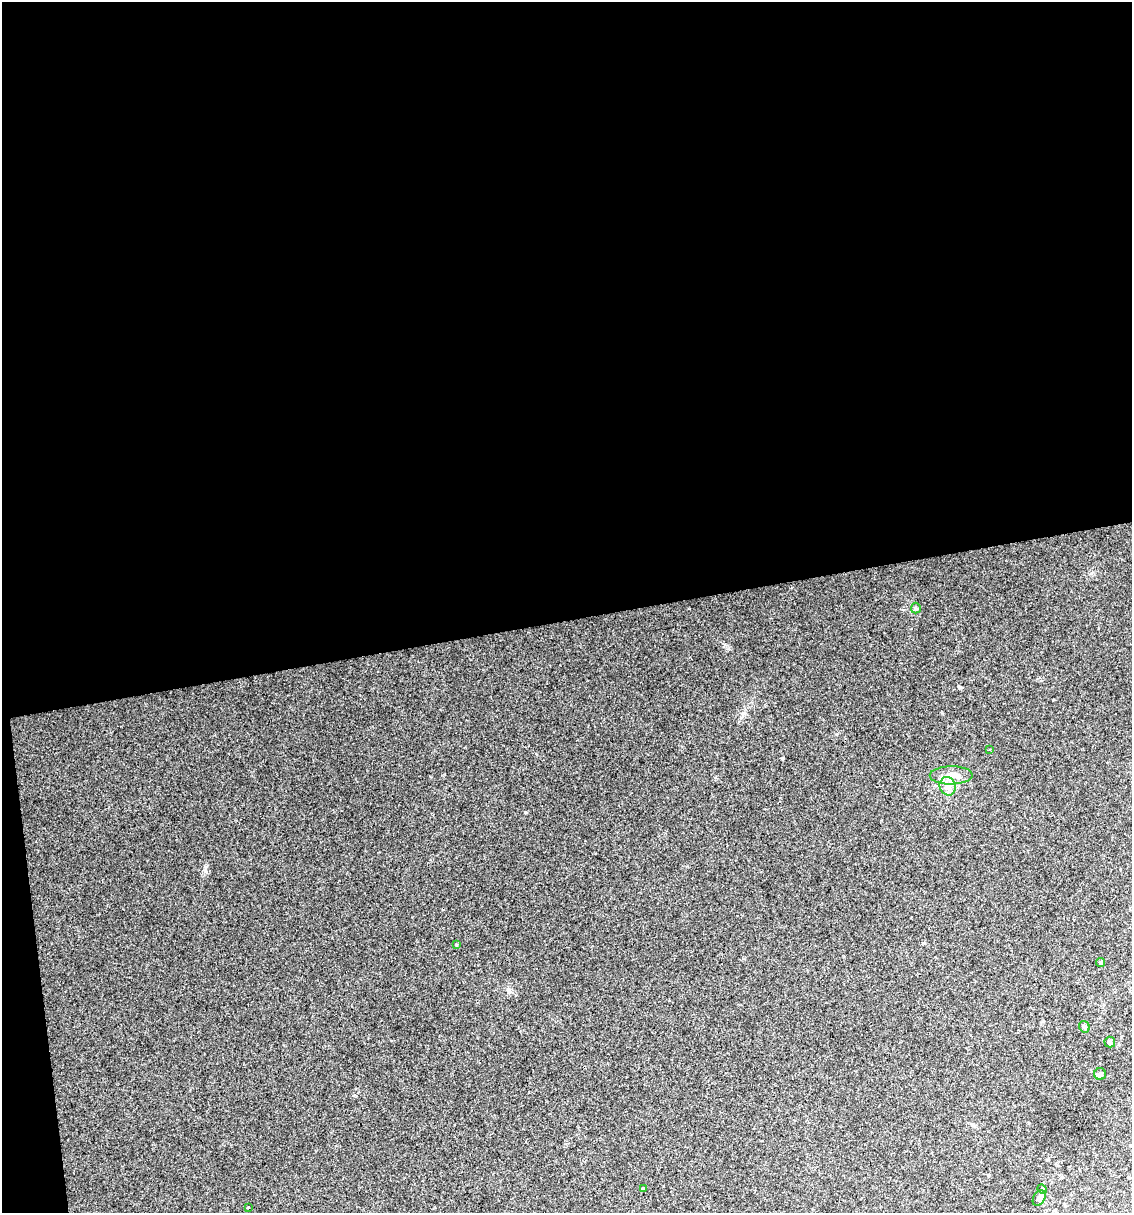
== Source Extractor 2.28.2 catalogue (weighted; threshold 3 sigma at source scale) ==
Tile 1 of 4 x 4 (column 1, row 1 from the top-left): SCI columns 25-1154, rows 3635-4845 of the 4616 x 4845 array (HDU 1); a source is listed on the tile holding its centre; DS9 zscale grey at full resolution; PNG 1134 x 1215 px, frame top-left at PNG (2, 2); each listed source drawn as its Kron ellipse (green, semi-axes under 4 px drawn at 4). Shown black and unused: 52% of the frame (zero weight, under 2 of 3 exposures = <1% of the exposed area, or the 3 px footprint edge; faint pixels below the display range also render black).
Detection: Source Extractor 2.28.2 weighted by HDU 2 'WHT'; one run over the whole footprint, this tile lists its part. Background 0.0617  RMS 0.0076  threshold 0.0344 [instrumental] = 3 sigma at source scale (4.5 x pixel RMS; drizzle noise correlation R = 1.50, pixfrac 1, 0.0396/0.0396 arcsec/px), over >= 5 px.
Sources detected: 15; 2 cosmic-ray / hot-pixel residue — neither listed nor drawn; the other 13 listed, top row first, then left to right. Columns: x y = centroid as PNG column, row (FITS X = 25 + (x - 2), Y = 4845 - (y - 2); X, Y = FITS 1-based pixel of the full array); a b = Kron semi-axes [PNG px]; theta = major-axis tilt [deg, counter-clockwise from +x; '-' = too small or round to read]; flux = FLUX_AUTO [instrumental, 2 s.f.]
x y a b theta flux
916 608 5 5 - 1.2
989 750 3 2 - 0.58
951 775 21 9 1 9.6
948 786 9 8 - 4.7
456 945 3 3 - 0.59
1100 963 4 4 - 1.1
1084 1027 6 5 - 1.8
1110 1042 5 5 - 2.1
1100 1074 6 6 - 1.6
643 1188 3 3 - 1.9
1042 1189 5 4 - 0.85
1039 1198 8 5 62 2.5
248 1207 3 3 - 7.8
Unlisted compact peaks at least as high as the median listed source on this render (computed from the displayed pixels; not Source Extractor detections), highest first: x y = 525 812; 205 871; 960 687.